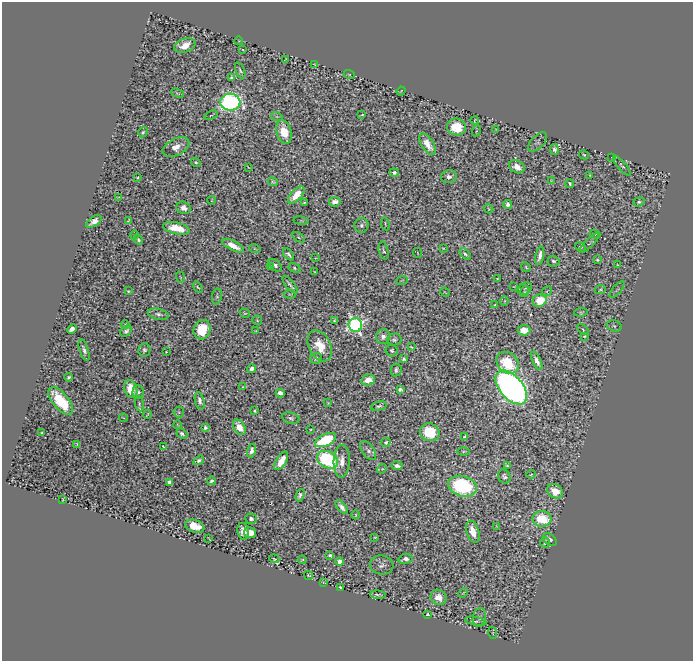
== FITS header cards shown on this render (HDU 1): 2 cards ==
NAXIS1  =                  691
NAXIS2  =                  659

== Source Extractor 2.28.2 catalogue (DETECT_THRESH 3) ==
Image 691 x 659 px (HDU 1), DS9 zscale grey, 1 PNG px = 1 image px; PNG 695 x 663 px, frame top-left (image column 1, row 659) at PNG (2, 2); each listed source drawn as its Kron ellipse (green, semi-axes under 4 px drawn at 4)
Background 0.616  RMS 0.017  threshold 0.05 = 3 sigma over >= 5 px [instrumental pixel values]
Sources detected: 199; all 199 listed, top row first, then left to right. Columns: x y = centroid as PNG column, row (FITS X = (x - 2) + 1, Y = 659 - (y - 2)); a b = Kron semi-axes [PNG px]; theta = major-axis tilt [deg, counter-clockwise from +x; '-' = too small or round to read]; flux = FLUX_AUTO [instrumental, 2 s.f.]
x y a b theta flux
239 41 4 2 - 0.84
185 45 11 6 19 17
243 50 3 2 - 0.72
285 60 4 2 - 0.77
315 65 3 2 - 0.89
240 70 8 4 -67 2.5
349 74 6 3 -19 1.1
231 77 3 3 - 1.4
401 91 4 3 - 0.73
177 93 7 3 -21 1.2
230 102 10 8 0 300
211 115 7 2 26 1.1
362 115 3 2 - 0.82
277 117 6 3 -19 1.5
475 121 4 2 - 1.1
456 127 9 8 - 24
496 130 3 2 - 0.68
476 131 6 3 71 1
143 132 5 4 - 1.8
284 132 12 7 -73 24
538 142 12 6 47 2.4
428 144 12 6 -57 11
176 147 14 8 28 11
555 150 6 4 -80 3.1
584 155 5 3 - 1.4
612 157 3 2 - 0.79
196 162 5 4 - 1.9
622 166 12 4 -50 2.4
248 167 3 2 - 0.67
517 167 8 6 -28 9.3
394 173 5 3 - 3
589 175 3 2 - 0.65
138 177 3 2 - 1.1
449 177 8 6 11 5.9
551 180 3 2 - 0.73
273 182 5 4 - 1.4
570 184 4 3 - 1.8
296 195 10 5 47 21
119 197 3 2 - 0.75
212 200 4 2 - 0.75
335 202 6 5 - 7.4
639 202 6 4 19 1.6
304 203 3 2 - 1.1
508 204 4 4 - 4
183 208 7 6 - 5.7
489 209 4 3 - 0.96
94 221 8 4 34 7.5
128 221 3 2 - 0.78
301 221 8 4 -9 1.2
385 224 7 3 -81 1.2
361 225 7 7 - 3.5
176 228 13 6 -12 22
595 234 5 4 - 1.4
134 235 4 3 - 0.93
298 237 7 4 -32 1.5
138 240 5 4 - 2.1
589 243 13 3 45 1.8
233 246 12 4 -25 12
580 247 6 3 -25 1.1
443 248 3 2 - 0.75
255 249 6 4 -18 1.2
384 251 9 4 -77 2.1
418 253 5 3 - 0.86
289 254 7 3 -50 2.7
465 254 7 3 -41 2.4
540 256 9 4 79 6.4
316 258 3 2 - 0.68
597 260 3 3 - 1.2
553 261 6 5 - 2.5
275 265 8 5 -41 3.3
618 265 3 2 - 0.98
270 267 4 3 - 1.1
526 267 5 4 - 1.2
294 268 6 4 -30 1.6
315 272 3 2 - 0.9
180 277 6 3 -71 1.2
497 279 3 2 - 0.91
402 280 6 3 20 1.2
290 285 11 2 -50 3.1
514 286 3 2 - 0.62
198 287 6 4 -53 1.2
525 289 8 5 31 1.7
600 290 6 4 25 1.4
617 290 10 3 50 1.7
128 291 3 2 - 1.1
524 291 5 3 - 0.58
547 291 5 3 - 1.1
445 292 5 2 - 0.87
290 294 6 3 -8 0.94
217 296 8 5 81 2.3
505 301 5 3 - 0.87
540 301 7 6 - 28
495 305 4 3 - 0.99
581 312 7 4 6 1.5
245 313 5 3 - 1.1
158 314 11 5 -12 3.4
257 320 5 4 - 1.2
334 320 3 2 - 0.98
125 324 4 3 - 0.98
355 325 7 6 - 340
614 326 7 5 -18 2.1
72 329 5 4 - 6.4
583 329 6 2 -45 1
202 330 10 8 66 34
256 330 3 2 - 0.69
524 330 6 5 - 14
126 331 7 4 42 2.7
584 336 3 3 - 1.1
383 337 7 7 - 4.9
394 340 7 6 - 2.5
320 346 16 11 -63 24
411 347 3 2 - 0.95
84 350 11 4 -73 3.6
144 350 7 6 - 2.5
392 350 6 5 - 2.4
166 352 3 2 - 0.78
316 358 6 5 - 3.6
404 359 4 3 - 2.4
537 361 10 4 -65 6.5
508 363 12 10 -43 45
252 369 4 3 - 4.3
396 370 6 5 - 2.6
69 377 4 3 - 2
368 380 7 5 16 10
243 387 3 2 - 0.66
511 387 20 11 -49 790
131 389 9 6 -69 21
400 389 4 4 - 3.1
138 392 7 5 87 3.1
280 393 4 4 - 8.9
61 401 17 8 -50 51
200 401 9 4 -77 4.9
328 403 3 2 - 0.79
139 404 8 4 -82 2.2
379 406 8 4 14 1.9
255 411 3 3 - 1.4
179 412 5 5 - 1.8
147 414 4 2 - 0.96
123 417 4 2 - 0.86
291 418 9 5 -13 2.9
178 425 4 2 - 0.76
205 427 4 4 - 2.8
239 427 8 5 -59 16
311 429 4 2 - 0.8
430 432 10 8 -22 48
42 433 3 2 - 1.2
182 434 6 4 -46 2.7
464 437 4 2 - 1.4
325 440 11 5 26 83
386 442 5 4 - 1.9
77 444 4 2 - 0.94
163 446 3 2 - 0.83
251 451 7 4 73 4.9
368 451 11 6 -55 4.1
463 451 6 3 1 1.3
199 460 6 4 34 2.3
328 460 11 8 -28 140
281 461 10 5 59 14
342 461 16 8 88 10
397 466 5 3 - 3.7
507 466 4 3 - 2
382 469 5 4 - 1.2
531 474 4 3 - 1
504 477 7 6 - 3.5
211 481 4 3 - 1.9
169 482 4 4 - 6.5
462 486 15 10 -16 120
555 491 8 6 -33 17
300 495 6 4 66 3.3
63 499 3 2 - 0.83
342 507 8 4 -49 5.6
356 515 4 3 - 1.1
251 519 6 5 - 3.6
542 519 9 8 - 45
195 526 10 6 -17 22
497 526 3 2 - 0.67
243 531 8 5 -78 7.4
473 532 11 6 -71 18
250 533 6 5 - 16
375 537 3 2 - 0.96
209 538 3 2 - 0.72
550 539 8 5 -40 3.7
545 542 5 5 - 3.3
330 555 4 3 - 1.9
274 559 5 4 - 1.2
405 559 7 5 13 4.9
302 560 4 4 - 1.2
340 561 4 4 - 6.3
382 565 12 9 -5 4.7
309 575 4 2 - 1.1
324 583 3 2 - 0.72
340 587 3 3 - 1.3
463 593 5 3 - 0.98
378 595 7 2 -6 2.1
439 597 8 7 - 11
427 614 4 4 - 1.5
479 617 9 6 77 3.5
476 621 11 3 -11 2.7
493 633 6 3 -72 1